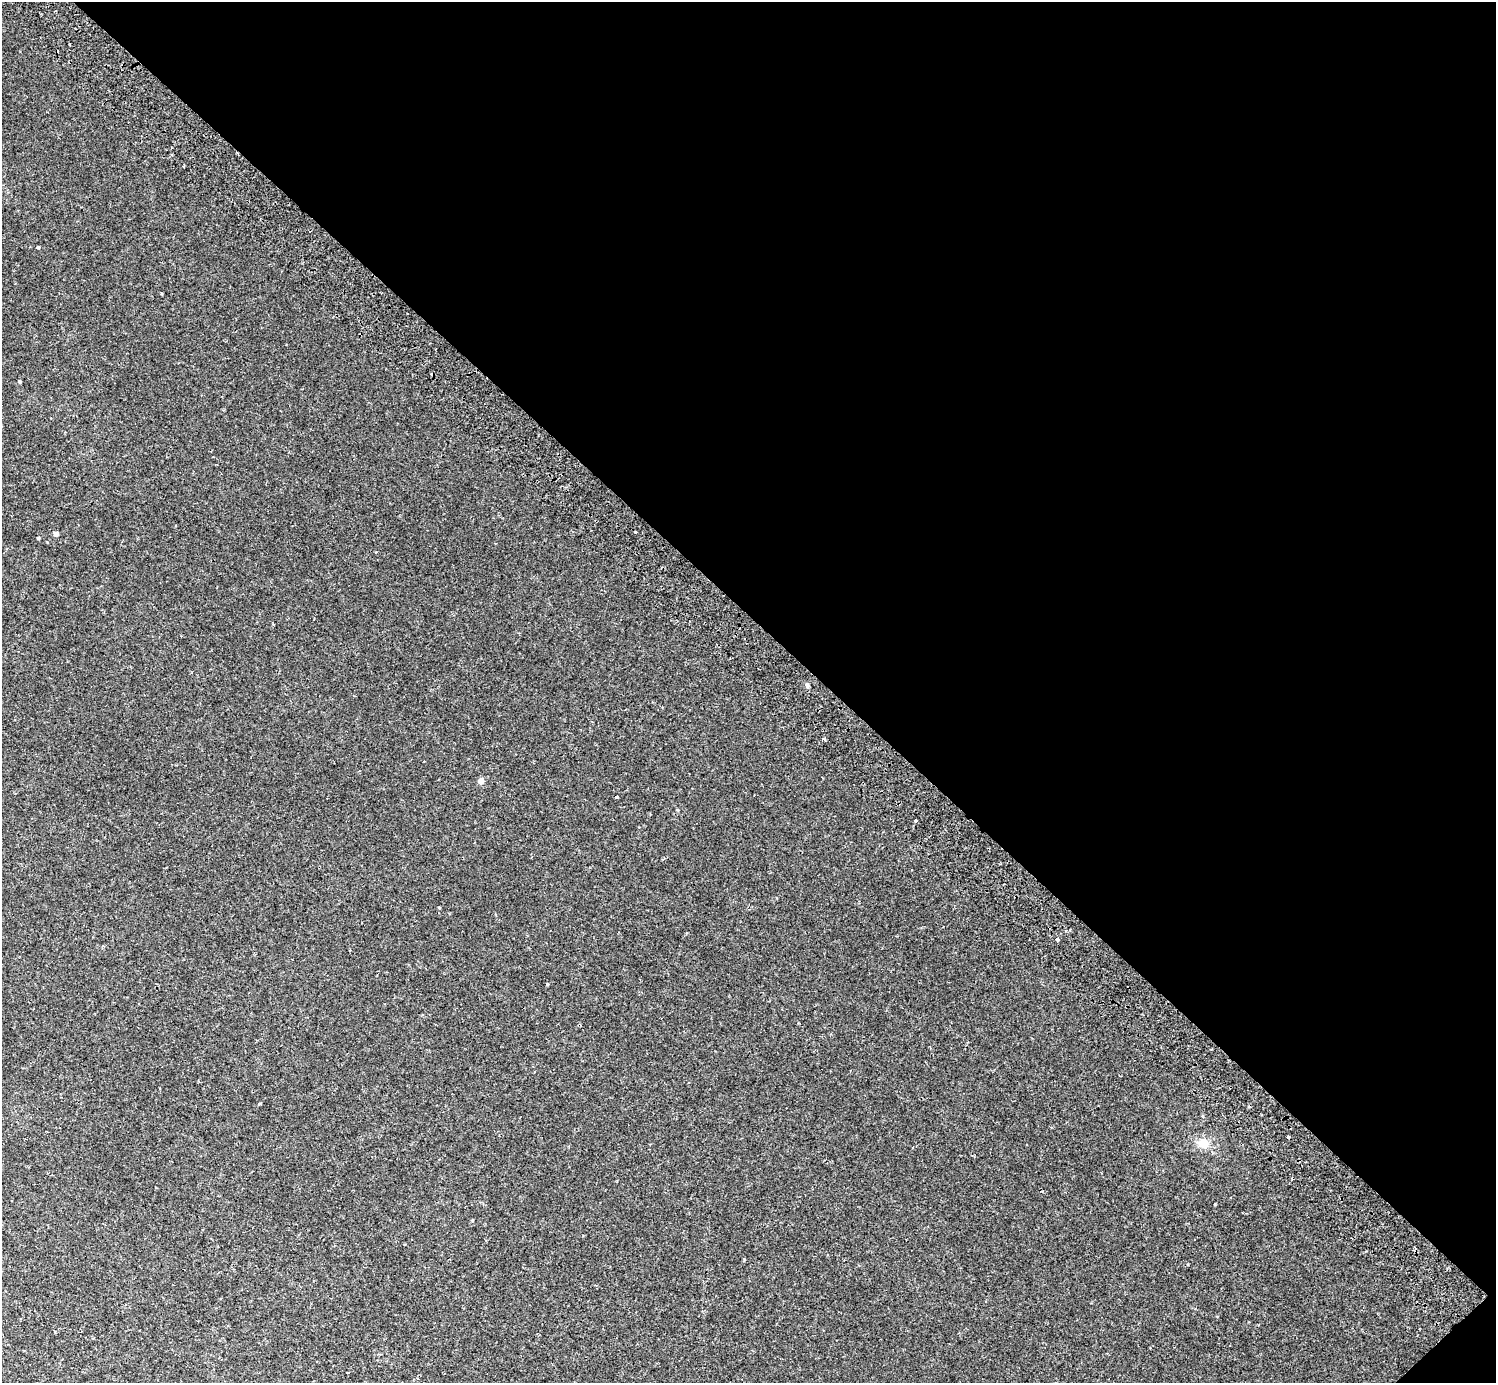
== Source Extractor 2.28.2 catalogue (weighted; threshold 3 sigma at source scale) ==
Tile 8 of 4 x 4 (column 4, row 2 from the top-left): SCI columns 4529-6022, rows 2967-4347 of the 6070 x 6071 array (HDU 1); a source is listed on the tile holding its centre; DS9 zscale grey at full resolution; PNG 1498 x 1385 px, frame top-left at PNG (2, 2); no overlay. Shown black and unused: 45% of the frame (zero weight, under 2 of 3 exposures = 3% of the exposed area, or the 3 px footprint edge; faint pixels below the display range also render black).
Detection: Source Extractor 2.28.2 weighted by HDU 2 'WHT'; one run over the whole footprint, this tile lists its part. Background 0.00212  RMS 0.0043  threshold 0.0192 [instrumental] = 3 sigma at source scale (4.5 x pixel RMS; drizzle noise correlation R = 1.50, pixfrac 1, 0.05/0.05 arcsec/px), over >= 5 px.
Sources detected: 14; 4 cosmic-ray / hot-pixel residue — not listed; the other 10 listed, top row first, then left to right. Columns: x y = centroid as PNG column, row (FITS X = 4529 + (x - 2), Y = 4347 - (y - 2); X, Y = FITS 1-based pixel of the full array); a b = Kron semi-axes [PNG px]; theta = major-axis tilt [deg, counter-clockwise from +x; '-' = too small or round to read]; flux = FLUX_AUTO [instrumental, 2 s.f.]
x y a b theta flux
38 247 3 3 - 0.43
19 381 3 3 - 0.64
56 533 4 4 - 2.3
38 538 3 3 - 0.55
807 685 6 5 - 0.82
824 739 5 3 - 0.49
481 781 4 4 - 3.9
916 821 3 3 - 0.58
1058 940 3 3 - 1.4
1203 1143 12 12 - 4.1
Unlisted compact peaks at least as high as the median listed source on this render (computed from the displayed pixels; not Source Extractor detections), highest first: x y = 547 984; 1215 1204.